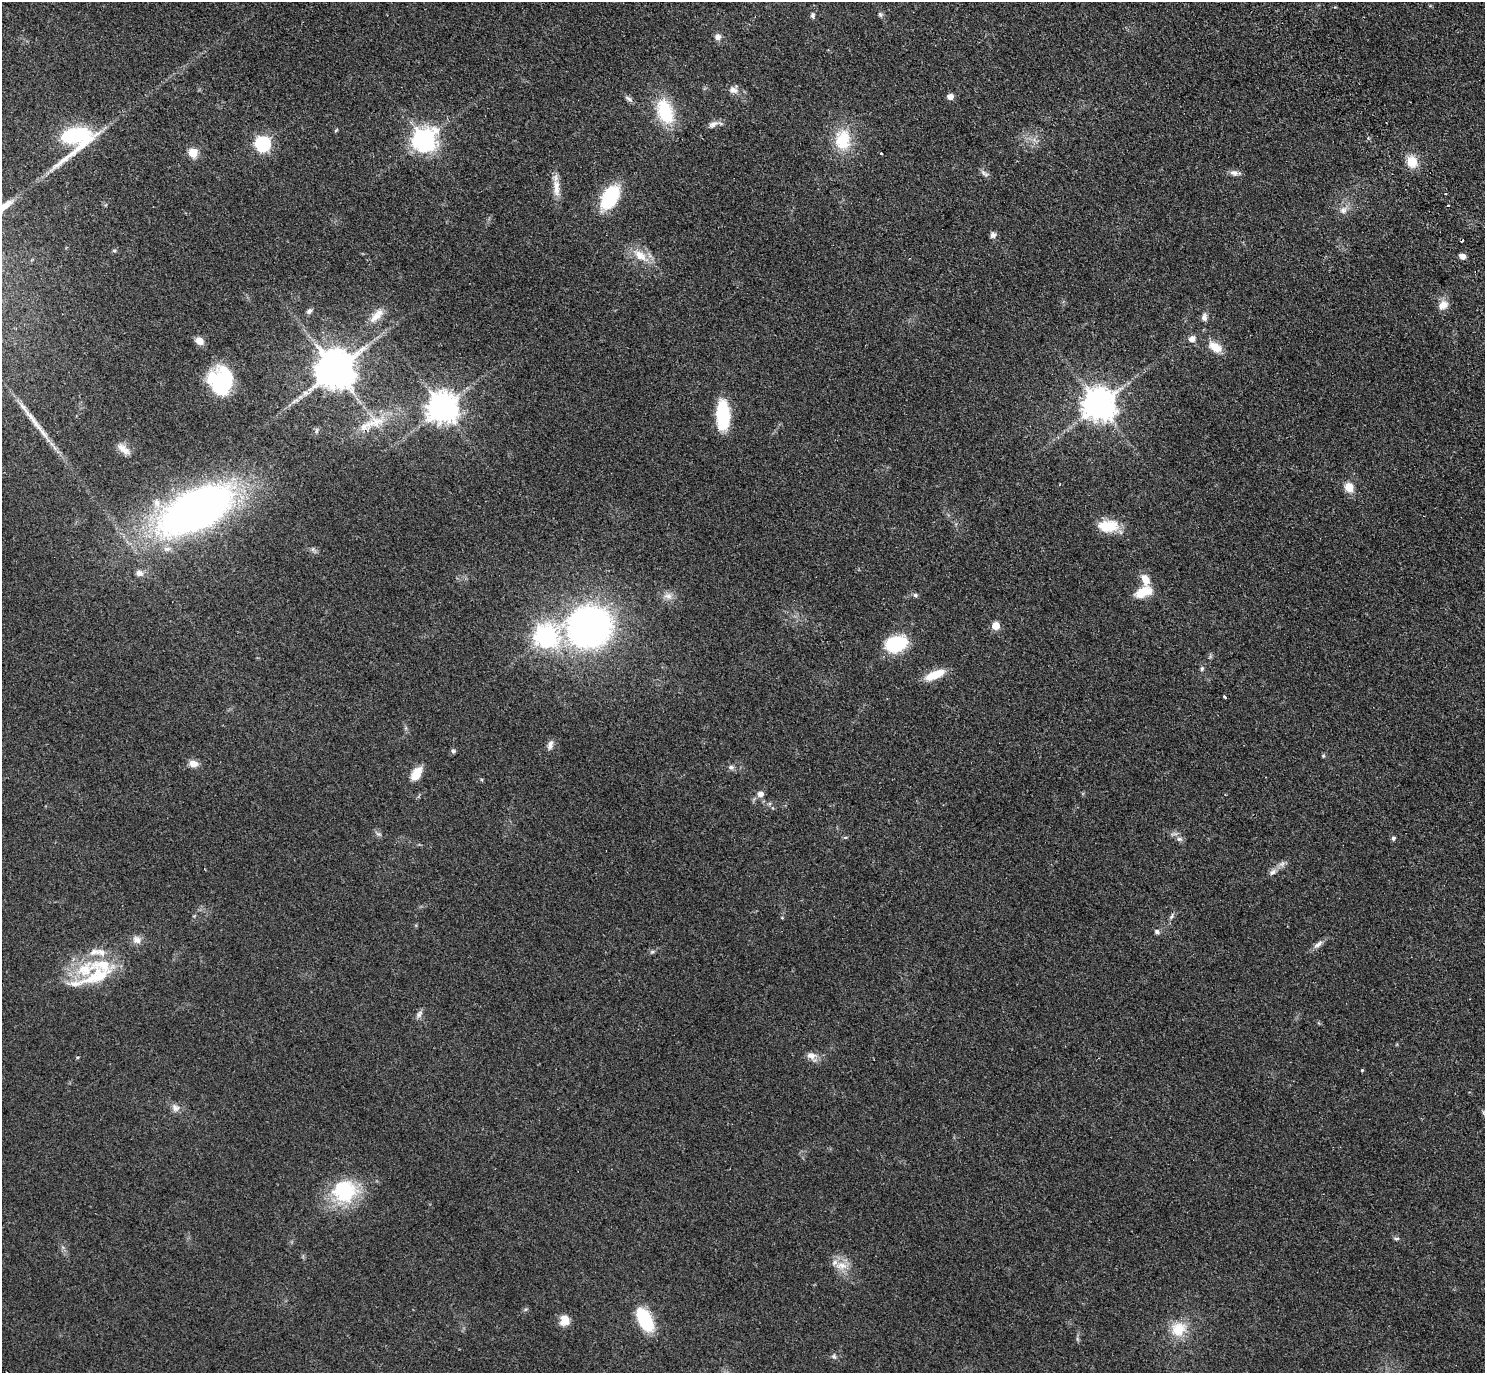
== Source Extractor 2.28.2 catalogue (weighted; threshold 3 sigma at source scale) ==
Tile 10 of 4 x 4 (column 2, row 3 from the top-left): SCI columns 1675-3157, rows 1834-3204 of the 6271 x 6268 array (HDU 1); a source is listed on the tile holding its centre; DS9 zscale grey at full resolution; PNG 1487 x 1375 px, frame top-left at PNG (2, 2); no overlay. Shown black and unused: <1% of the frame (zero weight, under 2 of 3 exposures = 11% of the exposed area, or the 3 px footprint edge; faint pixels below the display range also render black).
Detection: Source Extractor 2.28.2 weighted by HDU 2 'WHT'; one run over the whole footprint, this tile lists its part. Background 0.0948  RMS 0.0088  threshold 0.0396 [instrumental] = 3 sigma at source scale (4.5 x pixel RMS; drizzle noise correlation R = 1.50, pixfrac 1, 0.05/0.05 arcsec/px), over >= 5 px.
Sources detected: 97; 2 cosmic-ray / hot-pixel residue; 1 long thin detection or spike segment (spike, bleed or trail) — not listed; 5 inside a brighter listed object's ellipse — not listed separately; the other 89 listed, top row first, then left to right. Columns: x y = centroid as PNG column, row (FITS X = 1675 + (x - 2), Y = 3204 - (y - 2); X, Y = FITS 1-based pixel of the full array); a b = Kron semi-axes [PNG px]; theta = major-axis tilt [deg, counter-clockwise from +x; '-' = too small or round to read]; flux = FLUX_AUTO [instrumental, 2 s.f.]
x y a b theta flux
880 14 8 5 -63 1.7
813 15 8 5 -80 2
718 37 8 8 - 3.8
733 90 12 8 -21 5.1
950 97 5 5 - 7.4
629 99 12 5 -39 2.8
665 111 31 18 -70 41
713 124 15 8 24 4.6
336 130 6 3 20 0.92
76 138 42 28 43 78
424 140 8 8 - 700
843 140 26 19 89 33
263 144 7 7 - 180
193 153 5 5 - 35
881 153 3 2 - 0.93
1412 162 12 11 - 15
984 173 13 5 -36 2.8
1234 173 12 7 -11 3.9
556 188 28 8 -87 10
1445 194 4 2 - 1.1
610 197 20 12 58 68
1343 210 11 9 48 5.3
993 235 7 7 - 3
114 251 6 4 1 1.2
640 255 26 12 -37 15
1462 256 7 6 - 4.3
1443 305 13 10 35 7.7
309 311 8 5 43 2.3
377 315 24 9 47 9.8
1204 317 9 7 87 3.8
1192 339 10 8 33 4.8
199 341 9 7 -33 7.1
1215 347 16 10 -32 12
335 370 11 11 - 3000
221 382 25 22 -87 68
1099 404 9 9 - 1600
442 407 9 9 - 1400
723 415 28 12 -88 53
375 422 25 15 8 21
316 431 8 3 71 1.4
123 449 19 8 -39 6.9
1349 487 8 7 - 14
157 503 14 9 -71 7.3
196 510 50 25 29 730
1108 526 26 14 1 22
139 573 10 8 0 4.2
1145 580 16 9 -70 9.8
1143 592 20 10 20 17
915 595 6 5 - 1.7
668 596 13 7 -5 4.9
995 626 5 5 - 20
589 627 40 36 13 300
546 636 8 8 - 570
895 644 19 12 15 58
1202 668 7 5 75 1.7
935 675 24 9 23 18
1224 697 4 3 - 2.1
550 745 13 6 74 4
453 751 6 5 - 1.7
1323 756 5 4 - 0.98
193 764 9 7 -12 7.9
731 767 8 6 -18 2.5
416 774 18 10 58 12
760 794 7 7 - 4.8
378 834 9 4 -22 1.9
845 837 6 4 1 1
1393 838 5 5 - 1.9
1179 839 8 6 13 2.5
1282 864 9 6 25 3.2
1272 872 11 7 33 3.9
1171 916 9 4 67 2.1
782 918 5 3 - 0.72
1157 932 7 6 - 2.3
137 940 12 10 -36 5.6
1318 944 17 6 39 4.3
652 952 6 5 - 1.5
103 965 41 16 0 37
419 1014 11 7 67 3.2
811 1055 13 9 -17 6.4
78 1057 4 3 - 0.87
1362 1070 4 3 - 0.85
175 1108 11 10 - 4.9
344 1191 30 28 1 57
1396 1239 7 4 4 1.5
841 1266 19 9 -4 9.4
564 1320 13 11 75 8.9
645 1320 25 12 -62 48
1178 1329 22 18 30 21
834 1356 8 6 -49 2